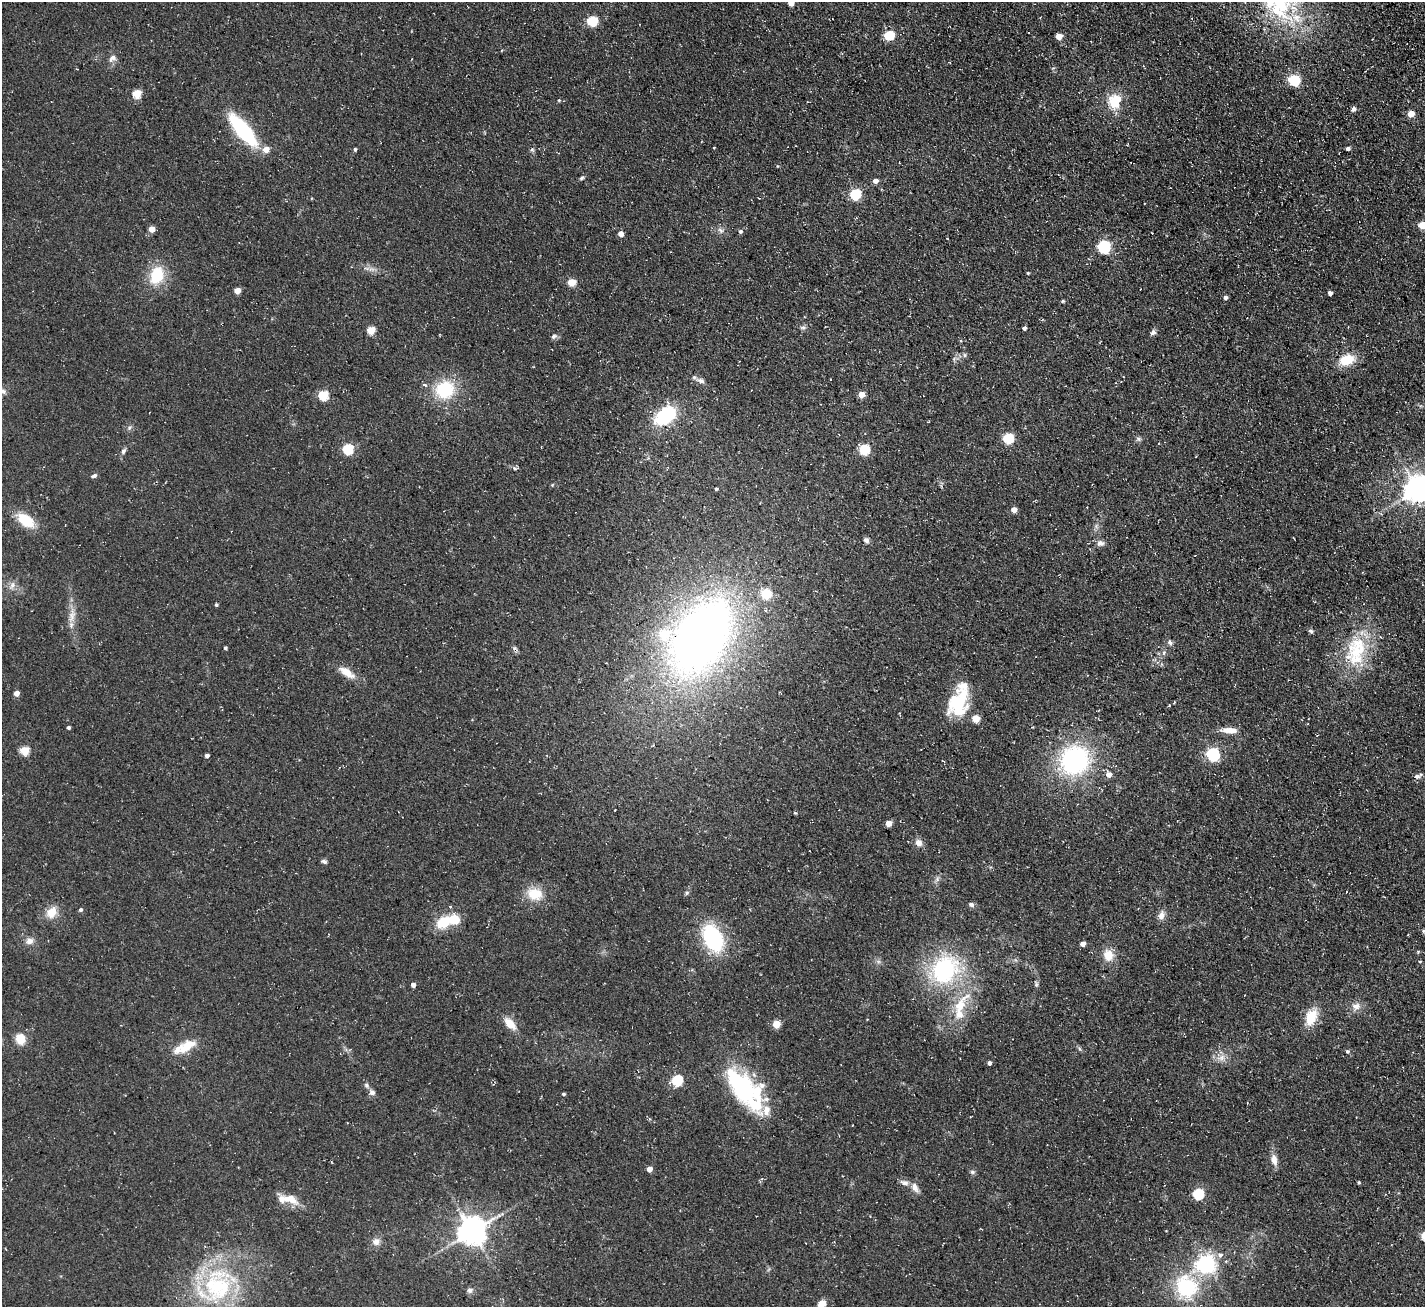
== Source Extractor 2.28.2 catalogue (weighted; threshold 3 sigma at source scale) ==
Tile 10 of 4 x 4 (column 2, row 3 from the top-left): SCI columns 1593-3015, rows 1638-2942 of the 6030 x 6023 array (HDU 1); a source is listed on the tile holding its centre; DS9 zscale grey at full resolution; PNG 1427 x 1309 px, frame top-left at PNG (2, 2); no overlay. Shown black and unused: <1% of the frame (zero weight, under 3 of 4 exposures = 11% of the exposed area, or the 3 px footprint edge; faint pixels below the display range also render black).
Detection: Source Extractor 2.28.2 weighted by HDU 2 'WHT'; one run over the whole footprint, this tile lists its part. Background 0.0594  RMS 0.009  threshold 0.0403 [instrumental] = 3 sigma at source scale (4.5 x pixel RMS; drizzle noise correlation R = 1.50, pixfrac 1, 0.05/0.05 arcsec/px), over >= 5 px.
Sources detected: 150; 1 inside a brighter object's white glare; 1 cosmic-ray / hot-pixel residue — not listed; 10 inside a brighter listed object's ellipse — not listed separately; the other 138 listed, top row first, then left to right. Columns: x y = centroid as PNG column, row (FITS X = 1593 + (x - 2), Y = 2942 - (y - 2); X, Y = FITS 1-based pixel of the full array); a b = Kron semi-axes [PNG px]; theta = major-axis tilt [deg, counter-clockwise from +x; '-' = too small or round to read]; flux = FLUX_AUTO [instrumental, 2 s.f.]
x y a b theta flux
791 3 4 4 - 9.7
1278 11 69 13 -39 46
592 21 5 5 - 64
889 35 5 5 - 57
1059 36 5 4 - 13
112 58 13 8 41 4.6
1294 80 6 5 - 83
137 94 5 5 - 32
559 100 5 4 - 0.94
1114 101 16 14 83 23
1353 109 6 5 - 3.1
1411 114 5 4 - 14
243 130 30 11 -50 91
1348 148 4 3 - 3.2
266 149 5 5 - 10
355 149 4 4 - 1.5
532 150 6 5 - 1.5
777 166 4 3 - 0.71
581 178 6 4 28 1.4
876 181 5 4 - 4.5
855 194 5 5 - 77
1422 225 5 5 - 32
152 229 4 4 - 14
721 230 9 6 -41 3
740 231 6 5 - 1.9
621 234 4 4 - 7.9
1104 247 6 6 - 130
1028 273 4 3 - 0.83
157 275 18 13 68 33
572 282 5 5 - 26
237 291 4 4 - 13
1330 293 4 4 - 3.8
1225 298 4 3 - 3.5
1063 301 4 4 - 1
803 327 8 4 0 1.8
1024 328 4 4 - 2.3
371 330 5 5 - 27
1153 332 8 6 48 2.7
554 336 7 6 - 2.4
964 355 6 5 - 1.9
1347 360 14 10 18 24
701 380 13 6 -22 4.2
445 390 22 20 29 42
861 394 4 4 - 13
323 395 5 5 - 51
665 415 23 14 38 58
129 428 6 4 47 1.7
1008 438 5 5 - 61
1138 439 7 5 -22 1.9
348 449 5 5 - 67
864 449 5 5 - 60
123 451 8 5 67 2.4
515 468 10 4 -1 1.8
94 476 8 4 22 2
716 489 4 3 - 1.5
1418 489 8 8 - 1200
1014 510 4 4 - 9.7
26 520 15 9 -35 30
866 540 7 6 - 2.7
1100 543 9 7 1 3.9
12 585 11 5 65 3.5
766 594 11 10 - 17
216 604 4 4 - 1.4
72 616 21 8 81 9.1
1311 631 7 5 -33 1.6
701 637 78 49 59 650
1170 643 8 6 -31 2.4
225 648 4 3 - 1.3
1357 649 41 27 55 54
1164 653 7 5 72 2.1
347 672 21 9 -36 12
16 693 4 4 - 7.5
958 702 32 21 70 44
1169 705 3 2 - 0.76
900 714 6 2 -77 0.8
976 719 7 6 - 9.3
68 727 3 3 - 1.8
1229 730 20 7 -3 9.8
25 750 5 5 - 36
1213 754 6 6 - 160
207 756 4 4 - 2.9
1075 760 28 26 49 130
1109 774 6 6 - 6.2
1417 776 9 6 0 2.5
795 813 5 4 - 0.89
889 823 5 4 - 10
918 843 10 9 - 4.9
324 861 7 5 -25 2.1
937 879 8 5 47 2.3
535 894 16 12 -9 21
971 904 7 5 -24 2.4
81 910 5 4 - 1.8
51 912 14 12 55 12
1161 915 12 8 71 5.1
443 922 13 10 36 25
1423 931 6 4 -88 1.1
713 938 26 16 -63 81
29 941 10 8 13 5
1083 944 4 4 - 5.5
1418 952 4 4 - 0.93
1108 955 14 12 -71 12
1420 961 4 3 - 0.7
945 970 33 27 53 99
1036 984 9 4 83 1.8
413 985 4 4 - 4.4
959 1006 23 16 53 22
1356 1006 12 9 6 6.3
1311 1017 21 13 68 18
510 1024 15 8 -47 12
776 1024 5 5 - 22
20 1039 9 8 - 16
187 1046 26 12 32 18
1080 1049 6 4 -70 1.3
1347 1051 5 4 - 1.6
1222 1057 10 8 46 5.6
989 1063 4 4 - 2.6
677 1080 6 5 - 68
737 1083 28 16 -60 70
366 1085 8 6 -37 2.2
372 1092 8 7 - 3.3
757 1092 40 24 -65 45
563 1094 3 3 - 1.5
1274 1160 13 7 -79 7.1
649 1169 4 4 - 7.9
972 1172 7 5 -21 1.8
1359 1182 4 3 - 1.2
904 1183 13 6 -17 3.9
915 1187 14 8 -62 5.6
1198 1194 5 5 - 73
290 1199 27 9 -23 13
472 1231 9 8 - 1200
376 1241 10 9 - 5.1
1220 1255 8 7 - 3.4
1206 1263 7 6 - 440
217 1286 59 43 43 120
1186 1287 28 24 -63 59
470 1290 8 7 - 2.7
822 1303 8 6 47 9.2
Isophote crosses this tile's border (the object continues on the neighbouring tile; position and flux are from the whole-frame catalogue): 5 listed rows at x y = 791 3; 1278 11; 1422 225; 1418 489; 822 1303